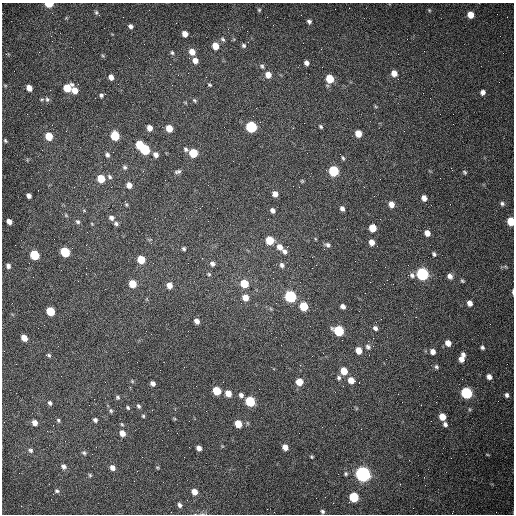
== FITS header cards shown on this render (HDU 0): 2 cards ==
NAXIS1  =                  512 /fastest changing axis
NAXIS2  =                  512 /next to fastest changing axis

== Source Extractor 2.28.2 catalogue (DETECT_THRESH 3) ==
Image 512 x 512 px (HDU 0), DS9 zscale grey, 1 PNG px = 1 image px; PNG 516 x 516 px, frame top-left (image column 1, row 512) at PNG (2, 3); no overlay
Background 1480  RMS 22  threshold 66.1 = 3 sigma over >= 5 px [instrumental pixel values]
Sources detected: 171; all 171 listed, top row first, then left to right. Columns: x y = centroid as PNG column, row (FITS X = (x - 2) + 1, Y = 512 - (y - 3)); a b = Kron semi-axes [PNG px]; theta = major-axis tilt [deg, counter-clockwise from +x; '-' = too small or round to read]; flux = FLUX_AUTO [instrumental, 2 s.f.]
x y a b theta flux
49 4 5 3 - 37000
259 10 5 5 - 2000
429 10 5 4 - 1500
96 12 7 5 -75 2600
471 15 5 5 - 18000
309 21 5 5 - 3900
130 26 6 5 - 4900
185 34 5 5 - 11000
51 36 3 2 - 1500
223 39 8 5 -52 2900
244 45 6 6 - 3500
215 46 6 5 - 22000
192 52 6 6 - 14000
172 53 6 4 -72 2400
103 56 6 4 -45 1800
195 60 6 5 - 9700
306 63 5 5 - 5400
262 66 7 5 -46 3200
394 73 6 6 - 12000
268 75 6 6 - 13000
111 77 5 5 - 8500
330 79 6 5 - 40000
5 85 6 3 -19 1500
210 85 4 3 - 1800
29 88 5 5 - 13000
67 88 6 6 - 35000
75 90 7 5 -67 15000
483 92 5 5 - 6200
105 94 3 2 - 890
101 95 6 5 - 2900
42 99 5 3 - 1700
47 99 7 6 - 3200
195 100 7 4 -42 2300
376 106 6 4 -45 1600
251 127 6 6 - 150000
321 127 5 4 - 2400
150 128 5 5 - 10000
169 128 6 5 - 22000
293 128 3 2 - 1100
358 133 6 5 - 20000
49 136 6 5 - 32000
115 136 6 5 - 67000
5 141 5 3 - 1800
140 145 5 5 - 44000
145 149 6 5 - 110000
186 149 6 5 - 3000
193 153 6 5 - 49000
107 155 6 5 - 4200
156 155 6 5 - 6400
343 158 6 4 -71 2200
125 167 6 6 - 3200
333 171 6 6 - 110000
178 172 8 5 15 3600
465 172 6 4 -51 2100
110 177 7 5 -48 3500
101 179 6 5 - 33000
302 181 5 4 - 1700
129 185 6 5 - 9500
299 187 2 2 - 990
275 194 6 5 - 8800
29 196 5 4 - 5400
424 198 6 5 - 8800
502 203 6 6 - 3500
391 204 6 5 - 11000
126 205 6 4 -69 1900
342 208 5 4 - 5200
272 210 6 5 - 5100
66 215 6 5 - 2000
111 218 6 5 - 5900
511 221 6 5 - 37000
9 222 5 4 - 9400
78 222 7 5 -44 3000
92 224 5 3 - 1300
116 224 6 5 - 3500
372 228 6 5 - 25000
427 233 5 5 - 10000
270 240 6 5 - 43000
371 242 5 5 - 11000
328 245 10 6 -25 4700
279 247 7 6 - 12000
184 249 4 4 - 2500
284 251 7 6 - 5700
65 252 6 5 - 97000
434 254 5 4 - 2800
34 255 6 5 - 84000
141 260 6 5 - 37000
212 264 6 5 - 4700
282 265 7 6 - 5100
8 266 5 5 - 4600
505 266 6 5 - 2600
312 268 2 2 - 740
209 274 5 4 - 1800
422 274 6 6 - 280000
412 275 8 6 -49 4600
450 276 6 6 - 6400
273 278 2 2 - 660
462 281 6 4 -47 2100
244 283 6 5 - 41000
132 284 6 5 - 32000
169 285 6 5 - 12000
513 292 6 2 -90 2400
290 296 6 6 - 200000
245 298 6 6 - 16000
276 303 3 2 - 1200
470 303 6 5 - 8200
304 306 6 5 - 50000
343 306 5 4 - 5900
50 311 6 5 - 54000
381 319 2 2 - 940
197 321 5 4 - 7600
375 328 6 5 - 4500
339 331 6 6 - 110000
24 338 5 5 - 17000
448 343 6 5 - 11000
368 347 8 7 - 4500
482 347 5 4 - 3000
359 350 6 5 - 15000
433 352 6 5 - 7600
49 355 5 4 - 2400
463 355 6 4 -46 4100
461 359 7 6 - 8800
436 367 6 5 - 2700
344 371 6 5 - 26000
489 377 6 5 - 7100
339 378 7 6 - 3600
351 380 7 6 - 17000
132 381 5 4 - 1600
299 382 6 6 - 21000
153 383 5 4 - 6100
217 391 6 5 - 49000
228 393 6 5 - 17000
466 393 6 6 - 170000
241 395 6 5 - 4900
507 395 6 5 - 4200
117 397 6 5 - 2800
94 399 2 2 - 620
250 401 6 5 - 99000
50 403 6 4 -56 3600
138 406 6 4 -57 3200
128 408 5 4 - 2300
469 409 5 3 - 1700
111 411 7 6 - 3100
143 416 4 4 - 1900
442 417 6 5 - 20000
58 420 6 5 - 2500
95 420 5 5 - 3900
189 421 2 2 - 580
35 423 5 5 - 10000
122 424 6 4 -24 2000
238 424 6 5 - 28000
445 424 6 5 - 4200
122 433 6 5 - 13000
285 447 5 5 - 13000
199 448 5 4 - 8300
30 450 6 6 - 3600
84 453 7 5 -25 3100
487 454 5 3 - 1100
311 457 4 4 - 1700
63 466 7 6 - 5400
112 468 6 5 - 8500
157 468 6 3 -44 1600
346 474 5 4 - 2300
363 474 6 6 - 720000
90 475 5 5 - 2100
400 484 2 2 - 830
57 491 6 5 - 3000
194 492 6 5 - 14000
354 497 6 5 - 91000
316 498 2 2 - 3300
180 505 6 5 - 4500
322 511 5 4 - 2800
At the frame edge (FLAGS 8, measured only in part): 3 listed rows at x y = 49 4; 511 221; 513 292